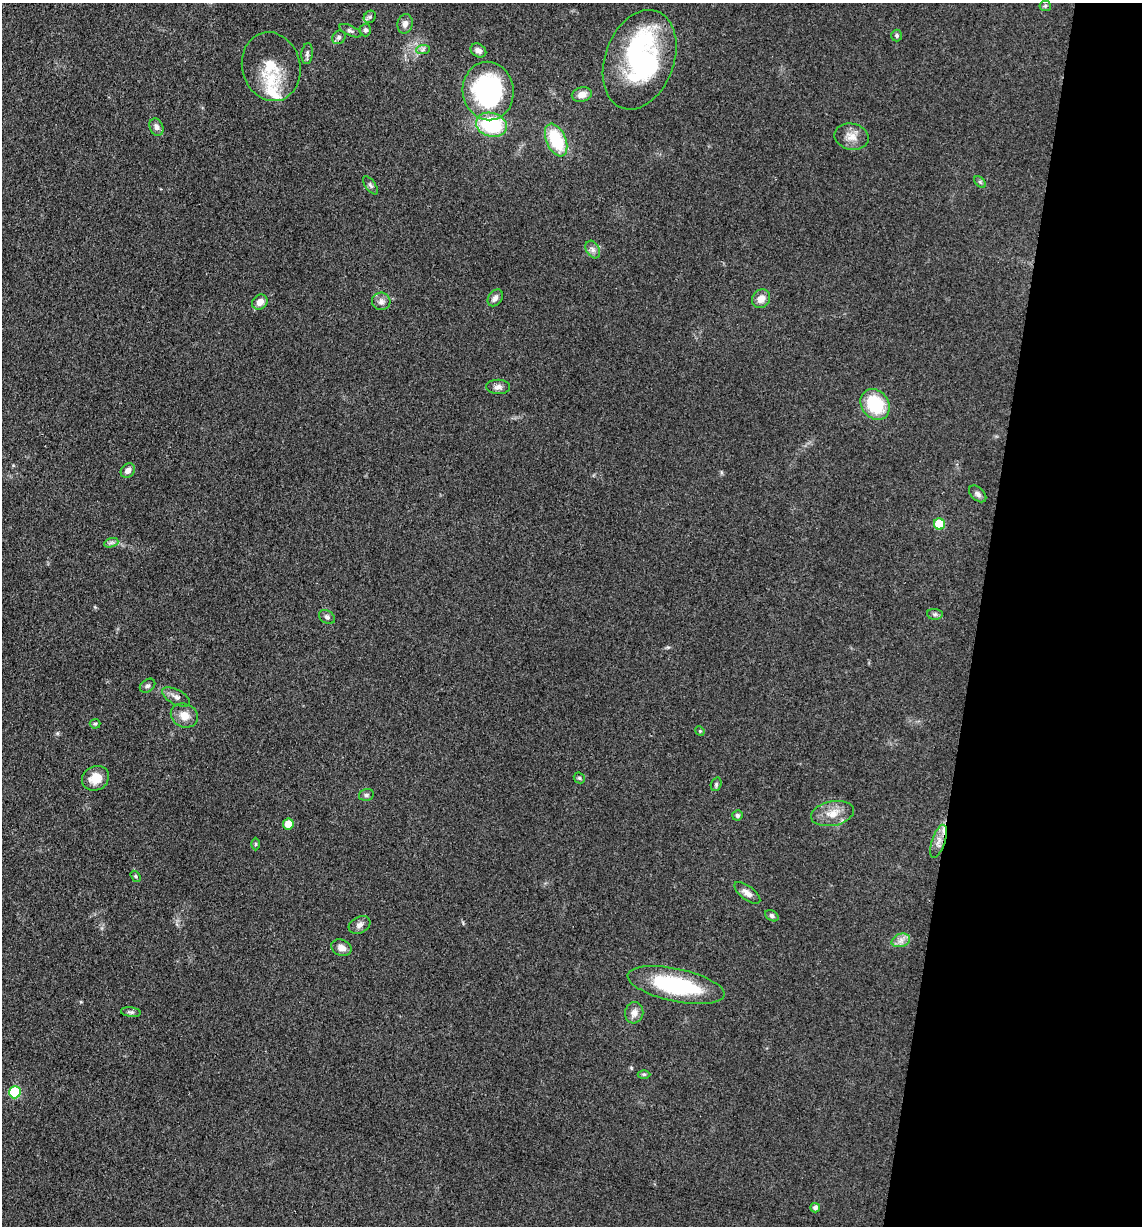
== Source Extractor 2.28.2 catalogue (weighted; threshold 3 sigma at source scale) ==
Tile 8 of 4 x 4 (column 4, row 2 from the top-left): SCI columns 3666-4805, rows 2456-3679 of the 4932 x 4909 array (HDU 1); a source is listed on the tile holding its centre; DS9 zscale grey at full resolution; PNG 1144 x 1228 px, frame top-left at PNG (2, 3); each listed source drawn as its Kron ellipse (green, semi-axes under 4 px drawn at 4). Shown black and unused: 14% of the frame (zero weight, under 3 of 4 exposures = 1% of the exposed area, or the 3 px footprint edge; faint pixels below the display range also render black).
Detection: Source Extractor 2.28.2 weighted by HDU 2 'WHT'; one run over the whole footprint, this tile lists its part. Background 0.103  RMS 0.0072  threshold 0.0324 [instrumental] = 3 sigma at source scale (4.5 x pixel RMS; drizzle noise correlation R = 1.50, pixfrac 1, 0.05/0.05 arcsec/px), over >= 5 px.
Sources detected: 63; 2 inside a brighter object's white glare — neither listed nor drawn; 2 inside a brighter listed object's ellipse — not listed separately; the other 59 listed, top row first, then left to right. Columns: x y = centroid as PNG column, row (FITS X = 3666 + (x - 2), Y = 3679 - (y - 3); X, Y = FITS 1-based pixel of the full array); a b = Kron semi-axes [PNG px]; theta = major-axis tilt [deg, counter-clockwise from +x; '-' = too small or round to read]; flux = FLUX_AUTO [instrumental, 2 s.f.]
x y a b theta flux
1045 6 6 5 - 1.2
370 17 6 5 - 1.7
405 24 10 7 78 3.5
365 30 6 5 - 1.8
350 31 12 5 -25 1.9
897 35 6 5 - 1.4
339 37 7 6 - 1.9
423 50 7 4 2 1.7
478 51 8 6 -33 3.3
307 54 10 5 84 1.8
640 60 51 34 69 110
271 67 35 29 -75 25
488 91 29 25 -83 120
582 94 10 7 12 5.2
491 125 16 12 -16 52
156 127 9 6 -69 3.4
851 137 17 13 -12 8
556 140 17 9 -67 38
980 182 7 4 -45 1.3
370 185 10 5 -54 1.8
593 250 9 6 -60 3
495 298 9 6 55 3.1
761 299 10 8 53 6.7
381 301 9 9 - 3.6
260 302 8 7 - 5.6
498 387 12 7 -1 3
875 404 16 13 -52 35
128 471 8 6 47 3.6
978 494 10 6 -42 2.5
939 524 5 5 - 28
111 543 7 4 19 1.7
935 614 8 5 -5 1.7
327 617 8 6 -30 2
148 686 8 6 36 2
176 697 15 7 -28 3.9
184 716 14 11 -24 7.8
95 724 5 4 - 1
700 731 5 4 - 0.79
95 778 14 12 30 9.8
579 778 6 5 - 1.2
716 784 7 5 71 1.4
366 795 7 5 15 1.7
832 813 22 12 11 11
737 815 5 5 - 1.9
288 824 5 5 - 12
938 841 17 6 71 5.4
256 844 6 4 89 0.94
136 876 6 4 -56 1.1
747 893 15 6 -37 4.4
772 916 7 5 -32 1.8
360 925 11 8 29 3.2
901 940 9 6 18 3.7
341 948 10 8 -22 5
676 985 49 16 -12 64
131 1012 10 5 -7 1.7
634 1013 11 9 81 4.6
644 1074 6 4 0 1.1
15 1092 6 6 - 51
815 1208 5 4 - 2.4
Overlapping masked pixels (flux is a lower limit): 1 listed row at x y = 938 841